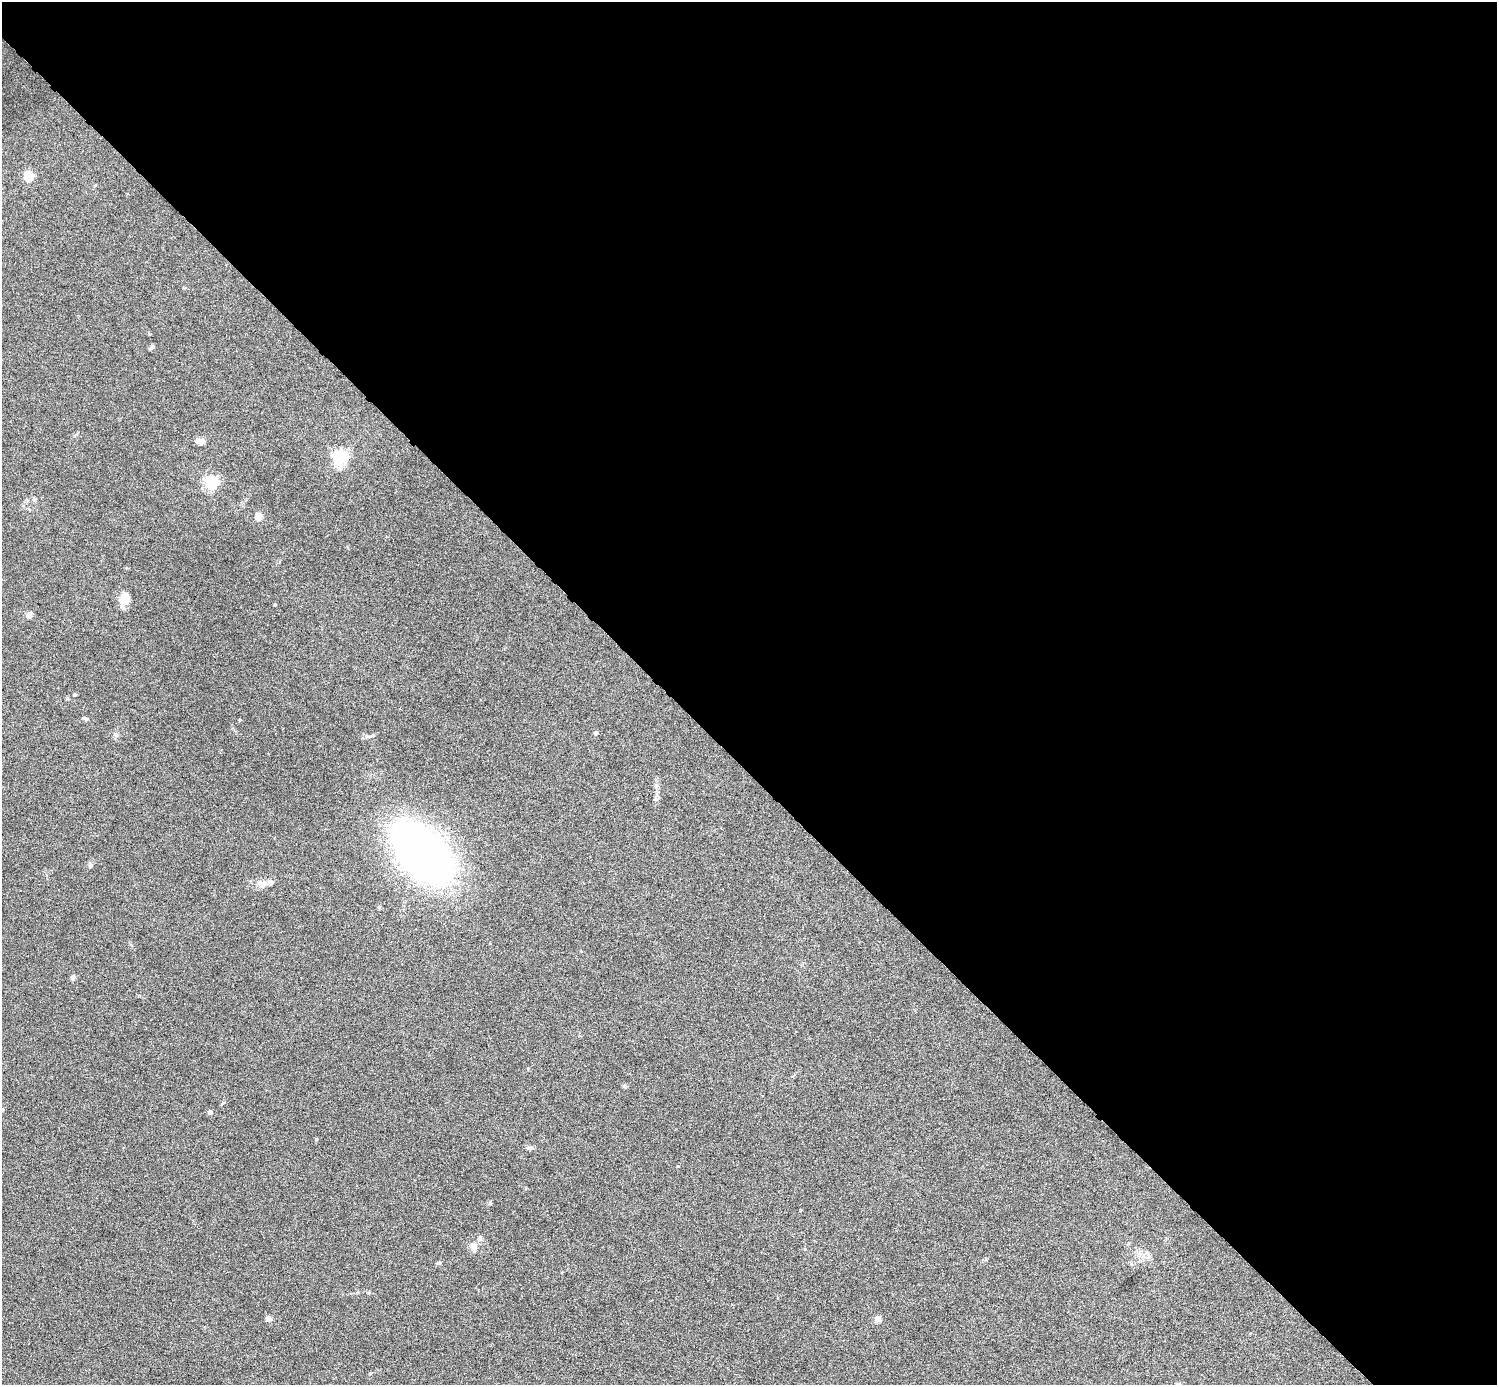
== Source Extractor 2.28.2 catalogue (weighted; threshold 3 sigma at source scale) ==
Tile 8 of 4 x 4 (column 4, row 2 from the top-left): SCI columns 4487-5981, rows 3063-4445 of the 5981 x 5981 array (HDU 1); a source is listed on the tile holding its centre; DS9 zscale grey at full resolution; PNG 1499 x 1387 px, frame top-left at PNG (2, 2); no overlay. Shown black and unused: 55% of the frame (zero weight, under 4 of 8 exposures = <1% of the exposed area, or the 3 px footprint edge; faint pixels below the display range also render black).
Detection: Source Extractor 2.28.2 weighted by HDU 2 'WHT'; one run over the whole footprint, this tile lists its part. Background 0.0442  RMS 0.0039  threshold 0.0158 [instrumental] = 3 sigma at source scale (4.09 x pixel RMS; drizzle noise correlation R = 1.36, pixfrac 0.8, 0.05/0.05 arcsec/px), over >= 5 px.
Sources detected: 31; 2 inside a brighter listed object's ellipse — not listed separately; the other 29 listed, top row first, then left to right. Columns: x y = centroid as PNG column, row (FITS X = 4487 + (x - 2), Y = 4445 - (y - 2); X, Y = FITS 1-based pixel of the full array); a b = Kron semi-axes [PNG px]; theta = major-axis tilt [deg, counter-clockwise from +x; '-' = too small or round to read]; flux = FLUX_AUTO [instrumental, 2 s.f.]
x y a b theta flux
28 176 5 5 - 20
152 347 8 5 39 0.64
200 441 11 7 -7 1.7
340 457 6 6 - 87
211 482 6 5 - 64
258 516 5 4 - 7.3
124 599 15 11 87 4.2
275 605 4 3 - 0.32
29 615 7 7 - 1.3
74 694 4 3 - 0.55
85 718 7 4 -25 0.65
239 720 4 3 - 0.31
596 733 4 4 - 0.89
371 736 11 3 15 0.81
655 799 6 5 - 0.68
422 852 69 40 -46 170
90 866 5 5 - 0.62
261 884 12 8 -8 2.4
73 977 9 3 77 0.59
624 1086 5 5 - 0.56
2 1109 5 3 - 0.39
210 1112 4 4 - 1.5
316 1139 4 3 - 0.52
530 1148 9 5 0 0.82
800 1210 3 2 - 0.35
473 1246 14 9 -82 2.2
439 1263 7 3 9 0.42
268 1319 4 4 - 3.6
877 1319 4 4 - 3.7